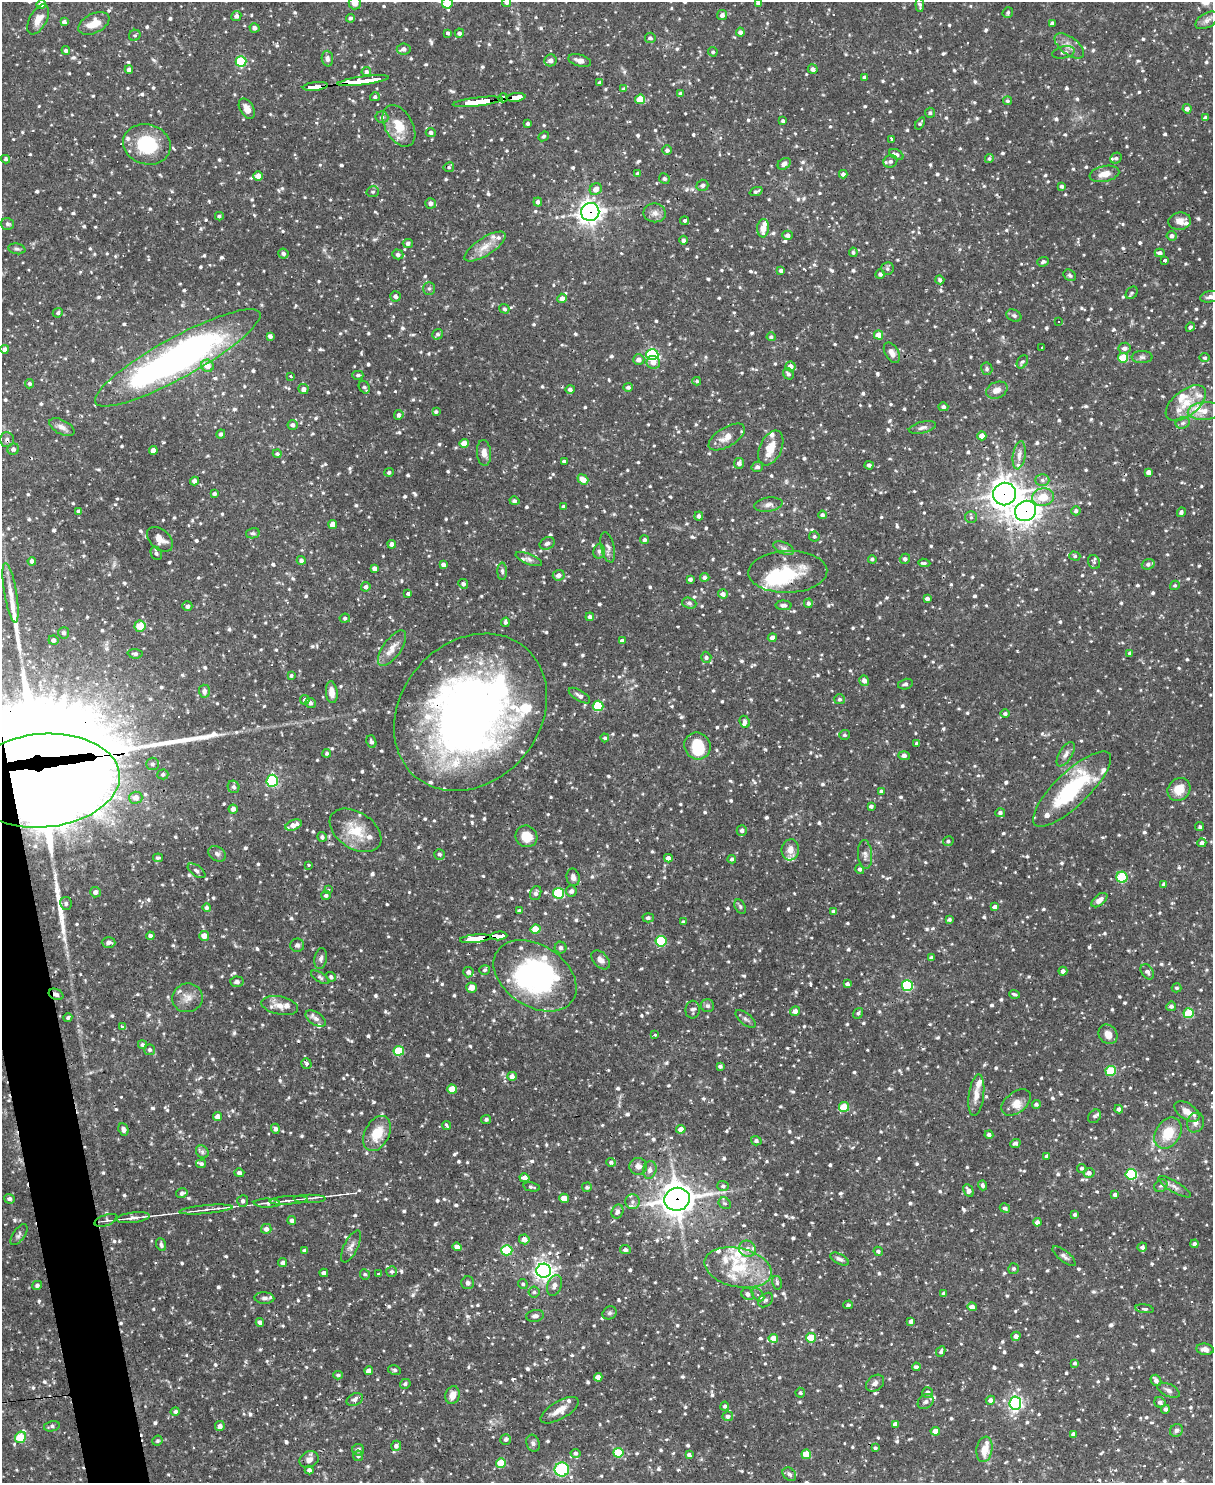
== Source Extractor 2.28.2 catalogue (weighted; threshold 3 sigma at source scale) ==
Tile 7 of 4 x 3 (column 3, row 2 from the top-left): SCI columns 2423-3633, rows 1729-3209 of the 4844 x 4825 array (HDU 1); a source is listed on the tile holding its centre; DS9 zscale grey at full resolution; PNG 1215 x 1485 px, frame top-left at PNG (2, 2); each listed source drawn as its Kron ellipse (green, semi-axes under 4 px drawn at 4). Shown black and unused: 2% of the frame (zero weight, under 2 of 3 exposures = <1% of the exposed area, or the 3 px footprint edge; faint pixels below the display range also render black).
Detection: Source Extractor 2.28.2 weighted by HDU 2 'WHT'; one run over the whole footprint, this tile lists its part. Background 0.0908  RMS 0.003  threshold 0.0137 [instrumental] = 3 sigma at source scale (4.5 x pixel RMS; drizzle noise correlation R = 1.50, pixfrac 1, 0.05/0.05 arcsec/px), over >= 5 px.
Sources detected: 1408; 1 too faint to see at this stretch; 5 inside a brighter object's white glare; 8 cosmic-ray / hot-pixel residue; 3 long thin detections or spike segments (spike, bleed or trail) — neither listed nor drawn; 52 inside a brighter listed object's ellipse — not listed separately; of the other 1339, all 500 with FLUX_AUTO >= 0.602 (the completeness limit of this list) listed and drawn (839 fainter detections not listed), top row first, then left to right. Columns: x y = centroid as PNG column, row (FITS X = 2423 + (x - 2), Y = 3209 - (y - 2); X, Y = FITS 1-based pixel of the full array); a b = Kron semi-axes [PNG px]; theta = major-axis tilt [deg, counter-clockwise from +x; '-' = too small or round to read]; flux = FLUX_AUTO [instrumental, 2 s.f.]
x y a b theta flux
507 2 5 4 - 0.89
355 3 6 6 - 2.3
447 3 5 5 - 8.3
758 3 4 3 - 0.86
41 4 4 4 - 2.8
920 5 7 4 -84 0.69
1008 12 6 5 - 0.74
722 15 5 5 - 1.1
236 16 5 5 - 1.1
350 18 4 4 - 0.63
38 19 16 8 61 3.2
1207 20 12 7 29 1.6
64 22 4 4 - 1
94 23 17 9 26 4.4
1052 23 4 4 - 1.2
254 28 5 4 - 1.1
740 32 4 4 - 1
448 33 4 3 - 4.6
459 33 4 4 - 0.97
135 35 6 5 - 0.6
650 38 5 5 - 0.85
1069 46 17 8 -38 2.6
404 49 7 5 8 1.4
66 50 4 4 - 0.69
713 52 5 4 - 0.6
1064 52 11 6 12 1.1
327 59 8 5 -87 1
551 60 6 6 - 1.7
241 61 5 5 - 20
580 61 12 6 -16 1.6
129 69 4 4 - 1.4
813 69 5 4 - 1.1
366 72 5 4 - 1
865 77 4 3 - 0.9
363 81 26 3 7 270
599 83 4 4 - 0.65
315 86 12 3 6 97
624 89 4 4 - 0.87
681 93 4 4 - 0.63
375 97 5 4 - 0.8
516 97 9 4 7 83
503 98 4 4 - 27
640 99 5 4 - 6.9
1008 101 4 4 - 0.6
478 102 25 4 7 300
247 109 11 6 -61 2.3
1187 109 4 4 - 1.4
930 113 5 5 - 0.65
382 117 6 5 - 1.1
1205 118 4 4 - 0.79
783 121 3 3 - 0.61
528 123 4 3 - 0.79
920 123 7 4 56 0.67
399 126 22 14 -60 6.7
431 132 5 4 - 1
544 136 5 4 - 0.62
891 139 3 3 - 3.9
147 144 24 20 -16 15
667 150 5 4 - 0.89
896 154 8 4 -28 1.1
989 158 4 4 - 0.64
1116 158 6 5 - 0.68
5 159 4 3 - 0.61
890 161 7 6 - 1.1
784 164 7 5 35 1.4
449 167 5 5 - 0.63
638 174 4 4 - 0.96
843 174 4 4 - 1
1104 174 15 8 12 2.9
258 176 5 4 - 2.9
664 179 5 5 - 0.76
702 185 6 5 - 1.1
1062 186 4 3 - 0.75
596 189 6 5 - 2.3
756 191 7 4 21 0.7
373 192 6 5 - 0.63
538 202 4 4 - 1
431 203 5 5 - 1.3
590 212 9 9 - 180
655 213 11 9 -9 1.9
219 216 4 4 - 0.65
685 221 4 3 - 3.1
1180 221 11 8 8 2.3
7 224 7 6 - 0.74
763 228 9 6 85 3.3
787 235 5 4 - 1.1
1172 236 5 4 - 1.1
683 240 4 4 - 1
408 243 5 4 - 0.88
485 247 24 8 33 4.1
17 249 8 5 -9 0.75
853 252 5 4 - 0.61
1160 253 5 4 - 1.1
283 254 5 5 - 1
398 254 5 5 - 0.86
1165 260 4 3 - 6
1043 262 6 4 19 0.65
887 269 6 6 - 0.71
781 270 4 3 - 1.1
880 274 5 4 - 0.84
1070 275 6 5 - 0.72
940 280 4 4 - 0.8
429 289 6 5 - 0.62
1132 293 7 5 49 0.65
395 296 5 5 - 0.95
1210 297 10 5 10 1.3
562 298 5 4 - 1.7
504 309 5 4 - 0.7
58 313 5 4 - 0.73
1014 316 8 5 -26 0.75
1058 321 3 3 - 1.5
1190 327 5 4 - 0.84
438 334 5 5 - 0.71
879 335 4 4 - 5
270 336 4 4 - 0.92
771 337 4 4 - 0.64
1042 348 3 3 - 20
1124 348 6 5 - 1.2
5 349 4 4 - 1.4
892 353 11 6 -60 1.8
652 355 6 5 - 46
1142 357 10 6 0 0.88
178 358 94 20 29 140
1123 358 5 4 - 12
1205 358 5 4 - 0.63
639 360 5 5 - 1.6
653 362 7 6 - 2.4
1022 362 7 5 59 0.74
207 366 6 6 - 3.4
790 366 5 5 - 2.3
987 369 6 5 - 0.67
788 374 6 5 - 0.89
358 375 5 4 - 0.71
291 376 4 3 - 0.83
697 381 4 3 - 0.71
29 384 5 4 - 0.64
364 387 7 5 -56 0.83
628 387 4 4 - 0.77
303 389 5 5 - 1.3
570 389 5 4 - 0.74
997 390 11 8 24 2.5
1186 403 23 12 38 6.6
943 407 5 4 - 0.82
1204 411 16 9 4 3.4
436 412 4 3 - 0.72
399 415 5 4 - 1.1
1183 423 7 5 22 0.84
292 425 5 5 - 0.91
62 427 13 7 -27 1.8
922 428 14 5 14 1.2
221 434 4 4 - 0.87
982 436 4 4 - 2.2
727 437 20 9 32 4
7 440 7 7 - 0.95
464 443 4 4 - 4.9
771 448 18 11 65 5.2
13 449 6 5 - 1.1
153 450 4 4 - 2.1
484 453 13 7 -86 2.1
277 454 4 4 - 0.62
1019 455 14 6 81 1.8
564 461 4 3 - 0.7
739 463 5 5 - 1.3
869 465 4 4 - 0.98
757 467 6 5 - 0.97
389 472 5 4 - 0.63
1149 472 4 4 - 1.7
583 479 6 4 -39 3.3
1042 480 7 5 -1 0.9
194 481 4 4 - 1.7
214 493 4 4 - 0.76
1004 494 11 11 - 330
1043 497 11 8 12 5.5
514 501 5 4 - 0.81
768 505 14 7 8 1.5
564 506 4 4 - 0.66
79 511 4 4 - 0.95
1026 511 11 9 36 190
1076 511 5 4 - 0.87
1181 512 5 4 - 0.75
822 515 4 4 - 0.91
699 516 4 4 - 0.91
971 517 6 6 - 0.67
333 525 4 4 - 3
253 533 7 5 11 0.61
814 536 5 5 - 0.63
160 539 15 9 -42 3.1
645 540 4 4 - 0.82
547 543 8 5 25 0.95
392 544 4 4 - 1.7
608 547 15 6 -76 1.4
784 548 11 5 -24 1.1
599 551 7 5 77 0.82
156 553 7 5 -62 0.95
1075 556 5 4 - 0.64
529 559 14 5 -21 1.2
872 559 4 4 - 0.65
905 559 5 5 - 0.94
301 560 4 4 - 0.93
32 561 4 4 - 1.1
1094 562 7 5 -64 0.67
924 563 6 4 -7 0.61
443 564 4 4 - 1.2
1148 564 6 5 - 0.9
374 568 4 4 - 1.3
502 571 9 4 90 0.76
788 572 39 21 2 14
559 575 6 5 - 1.5
705 577 4 4 - 1.3
690 579 4 4 - 1
463 584 5 4 - 0.94
1175 585 5 4 - 0.61
366 587 5 4 - 0.92
11 593 30 6 -80 3.7
408 593 4 3 - 6.3
723 594 5 4 - 1.5
927 599 4 3 - 0.99
689 603 7 5 -19 0.77
808 603 4 4 - 0.89
784 605 8 5 -1 1.1
187 606 5 5 - 0.95
590 617 4 4 - 1
345 618 5 4 - 0.68
505 622 4 4 - 0.8
140 626 6 5 - 5.4
64 633 5 5 - 0.97
772 638 4 4 - 1.8
53 640 5 4 - 1.3
622 641 4 4 - 1.3
392 648 21 9 55 3.2
1130 653 4 3 - 0.79
135 654 7 5 -4 0.79
706 657 5 5 - 0.79
291 675 4 4 - 0.65
864 681 5 5 - 1.7
905 684 7 5 13 0.86
204 691 6 5 - 1.3
332 692 11 6 -83 2.3
579 696 12 5 -31 1.1
840 699 5 5 - 0.7
305 700 5 4 - 1
310 703 5 5 - 0.8
598 706 5 5 - 15
470 712 85 69 49 230
1005 713 5 4 - 0.65
745 722 6 5 - 1
845 735 5 5 - 0.63
605 738 4 4 - 0.71
371 742 6 4 -70 0.91
917 743 4 3 - 0.91
697 746 14 13 - 9
327 753 4 4 - 0.67
1066 754 14 6 58 1.6
904 756 6 4 -1 1
152 764 6 6 - 0.82
163 774 5 5 - 0.65
43 781 77 46 5 2300
272 781 6 5 - 33
234 787 6 5 - 0.81
1072 789 51 17 44 29
1179 789 12 10 47 4.7
881 791 4 3 - 0.64
136 798 7 6 - 2.7
871 806 4 3 - 0.82
233 809 4 4 - 1.2
1000 813 5 4 - 0.89
294 825 9 5 22 2.7
1200 827 4 4 - 0.62
355 830 28 18 -33 8.9
742 830 5 5 - 1.1
526 836 11 10 - 5.5
322 837 5 4 - 0.9
948 841 5 5 - 0.8
1202 843 4 4 - 1.3
790 850 10 9 - 2.5
217 854 9 7 -32 0.98
439 854 5 5 - 0.86
865 854 14 7 -85 1.5
158 858 5 4 - 0.72
668 858 4 4 - 1.8
732 859 4 4 - 0.69
308 865 3 3 - 0.75
860 869 5 4 - 0.79
197 871 10 5 -36 0.88
573 877 9 6 -78 1.4
1122 877 5 5 - 21
1164 884 4 4 - 1.2
328 889 3 3 - 0.73
571 891 5 5 - 1.2
95 892 5 5 - 1.4
536 893 7 5 70 1
559 893 5 5 - 21
326 895 5 5 - 0.83
1099 900 9 5 39 1.7
66 903 6 5 - 0.81
740 907 8 5 -63 0.66
994 907 4 4 - 0.97
207 908 4 4 - 0.83
519 911 4 3 - 0.66
833 911 4 4 - 0.62
648 918 5 4 - 0.78
949 919 4 3 - 0.82
683 922 4 4 - 0.67
536 929 5 4 - 6.3
150 936 4 4 - 1.2
204 936 5 5 - 2.5
499 936 8 4 5 83
475 939 15 4 6 180
661 941 5 5 - 19
109 942 7 5 -3 1.1
297 945 7 6 - 0.8
561 948 6 6 - 0.9
931 958 4 3 - 0.74
321 959 10 6 78 1.1
601 960 11 7 -48 1.8
484 970 5 5 - 0.61
1063 971 4 4 - 1.2
468 972 5 5 - 1
1147 972 8 5 -55 1.1
535 976 45 30 -33 50
320 977 10 4 -32 0.68
331 977 5 4 - 0.67
237 982 6 5 - 0.94
847 984 4 3 - 0.92
907 986 5 5 - 29
471 988 5 5 - 2.2
1177 988 5 4 - 0.61
56 994 7 5 -23 1.3
1014 994 5 3 - 0.66
187 998 15 14 - 3.1
280 1005 18 9 -12 2.9
708 1006 6 6 - 0.85
1171 1006 5 4 - 0.84
693 1010 9 7 82 1
795 1011 5 4 - 1.3
858 1013 5 4 - 0.69
1189 1013 5 5 - 15
68 1017 4 4 - 0.61
316 1018 11 6 -33 1.4
746 1019 12 5 -39 0.96
122 1026 4 3 - 0.69
1108 1034 10 8 -49 2.6
655 1035 3 3 - 0.7
142 1045 4 4 - 0.73
150 1050 5 5 - 0.72
399 1051 5 5 - 13
306 1063 5 5 - 0.73
720 1066 4 3 - 0.8
1111 1071 5 5 - 15
512 1076 5 4 - 1.5
452 1089 5 4 - 5.3
976 1095 21 7 83 2.9
1016 1102 17 10 38 2.7
1036 1104 4 4 - 0.99
844 1107 5 5 - 9.4
1119 1109 4 4 - 1
1187 1111 14 8 -34 3.1
218 1116 4 4 - 2.3
1095 1116 7 6 - 0.65
486 1119 5 4 - 0.61
1195 1123 10 8 69 1.9
447 1126 4 3 - 0.85
123 1129 6 4 -66 1
275 1129 5 4 - 0.87
681 1129 4 4 - 2.3
377 1133 19 12 62 6.4
1168 1133 17 12 56 7.5
989 1135 4 4 - 0.95
756 1141 5 4 - 0.73
1015 1143 5 4 - 0.96
202 1152 7 5 -47 0.75
1047 1156 4 4 - 1.1
611 1162 5 4 - 0.8
201 1164 5 4 - 0.7
638 1166 8 8 - 1.5
1082 1168 5 4 - 0.83
650 1170 9 6 78 1.1
239 1173 5 3 - 0.81
1089 1173 5 5 - 1.3
1131 1174 5 5 - 27
524 1178 5 4 - 1.8
983 1185 5 4 - 0.87
723 1186 6 5 - 0.65
1161 1186 7 5 40 0.73
531 1187 8 3 -12 0.61
587 1187 5 5 - 0.71
1174 1187 18 5 -31 1.7
968 1191 7 4 -63 1.3
182 1193 6 5 - 0.87
1115 1194 4 3 - 0.98
310 1198 16 2 0 0.89
564 1198 5 4 - 3.4
9 1199 5 4 - 1
677 1199 13 11 8 440
289 1200 19 3 4 1.3
243 1201 6 5 - 1.1
632 1202 7 7 - 1.2
267 1203 13 4 0 1
725 1203 6 5 - 0.63
1005 1208 5 4 - 0.82
206 1210 27 3 5 2
617 1212 7 5 66 1.1
1075 1215 4 3 - 0.72
133 1218 17 5 6 1.7
106 1220 12 5 19 1.1
292 1220 4 4 - 1.1
1037 1222 4 4 - 1.4
266 1229 5 5 - 1.2
19 1235 12 6 54 1
524 1239 5 5 - 2.4
1194 1244 4 4 - 1.1
161 1245 7 5 -70 0.86
351 1246 17 7 63 1.6
457 1247 5 4 - 1.7
1142 1247 5 4 - 0.88
747 1249 8 8 - 1.7
304 1250 4 3 - 0.73
507 1250 5 5 - 19
625 1250 5 4 - 0.86
878 1251 5 4 - 0.62
1064 1256 14 5 -39 1.1
840 1259 10 5 -27 1
283 1263 4 4 - 1.2
738 1268 34 19 -12 14
1014 1269 5 5 - 0.75
544 1271 7 7 - 130
392 1272 5 5 - 0.77
324 1273 4 4 - 1.4
365 1274 5 5 - 0.66
379 1274 3 3 - 0.61
468 1283 6 6 - 0.87
777 1283 7 5 -76 0.63
523 1284 5 4 - 0.6
37 1285 5 4 - 0.83
554 1285 10 7 69 1.7
534 1292 5 5 - 0.66
943 1293 3 3 - 0.68
748 1294 6 5 - 1.3
758 1295 8 5 -48 0.9
264 1298 10 6 -3 1.1
766 1300 8 6 42 0.9
848 1305 5 3 - 0.61
972 1307 5 4 - 1.7
1144 1309 9 4 -8 0.76
610 1313 7 6 - 0.77
535 1316 9 6 10 1
911 1321 4 4 - 1
260 1322 4 4 - 1.5
1016 1336 4 4 - 1.4
773 1338 5 4 - 4.1
811 1338 5 4 - 7.8
1205 1349 8 5 -7 1.5
941 1351 6 4 64 0.77
1075 1363 4 3 - 0.67
916 1367 4 4 - 1.1
394 1370 6 4 -9 0.68
369 1371 4 4 - 2.1
338 1375 5 4 - 0.71
598 1377 4 4 - 1.8
1156 1380 6 5 - 1.3
875 1383 10 7 40 1.3
405 1384 5 4 - 0.66
1168 1390 12 6 -25 1.3
928 1392 5 5 - 1.3
800 1393 5 4 - 0.62
452 1395 9 7 66 2.7
355 1399 9 5 22 1.2
990 1400 5 4 - 1.1
926 1402 8 6 41 1.1
1160 1402 6 5 - 0.97
1015 1403 6 6 - 74
725 1406 4 4 - 0.67
1165 1409 4 4 - 1
559 1410 21 9 30 3.3
175 1411 5 4 - 0.83
728 1416 5 5 - 1.1
895 1424 4 4 - 1.5
52 1426 8 5 13 0.75
220 1426 5 5 - 1.3
1176 1430 7 6 - 0.81
935 1431 4 4 - 3.4
1073 1434 4 4 - 1.2
20 1437 6 5 - 13
506 1439 5 5 - 0.74
157 1441 5 4 - 0.65
533 1443 9 6 -71 0.96
396 1446 5 5 - 1.1
875 1448 4 3 - 0.61
984 1449 13 8 79 4.3
358 1450 6 5 - 0.86
575 1453 5 4 - 0.89
618 1453 5 5 - 13
806 1454 5 4 - 7.4
689 1455 4 4 - 0.93
358 1456 5 5 - 0.74
309 1459 10 8 24 1.8
501 1463 5 5 - 8.8
309 1470 4 4 - 1.1
562 1470 7 7 - 28
789 1474 7 5 -41 1.2
Overlapping masked pixels (flux is a lower limit): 16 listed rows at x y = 315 86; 516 97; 503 98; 478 102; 590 212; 178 358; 7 440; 1004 494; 1026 511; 788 572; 470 712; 43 781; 499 936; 475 939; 56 994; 677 1199
Isophote crosses this tile's border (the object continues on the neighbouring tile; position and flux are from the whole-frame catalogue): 5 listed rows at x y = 507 2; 355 3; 447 3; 758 3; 1210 297